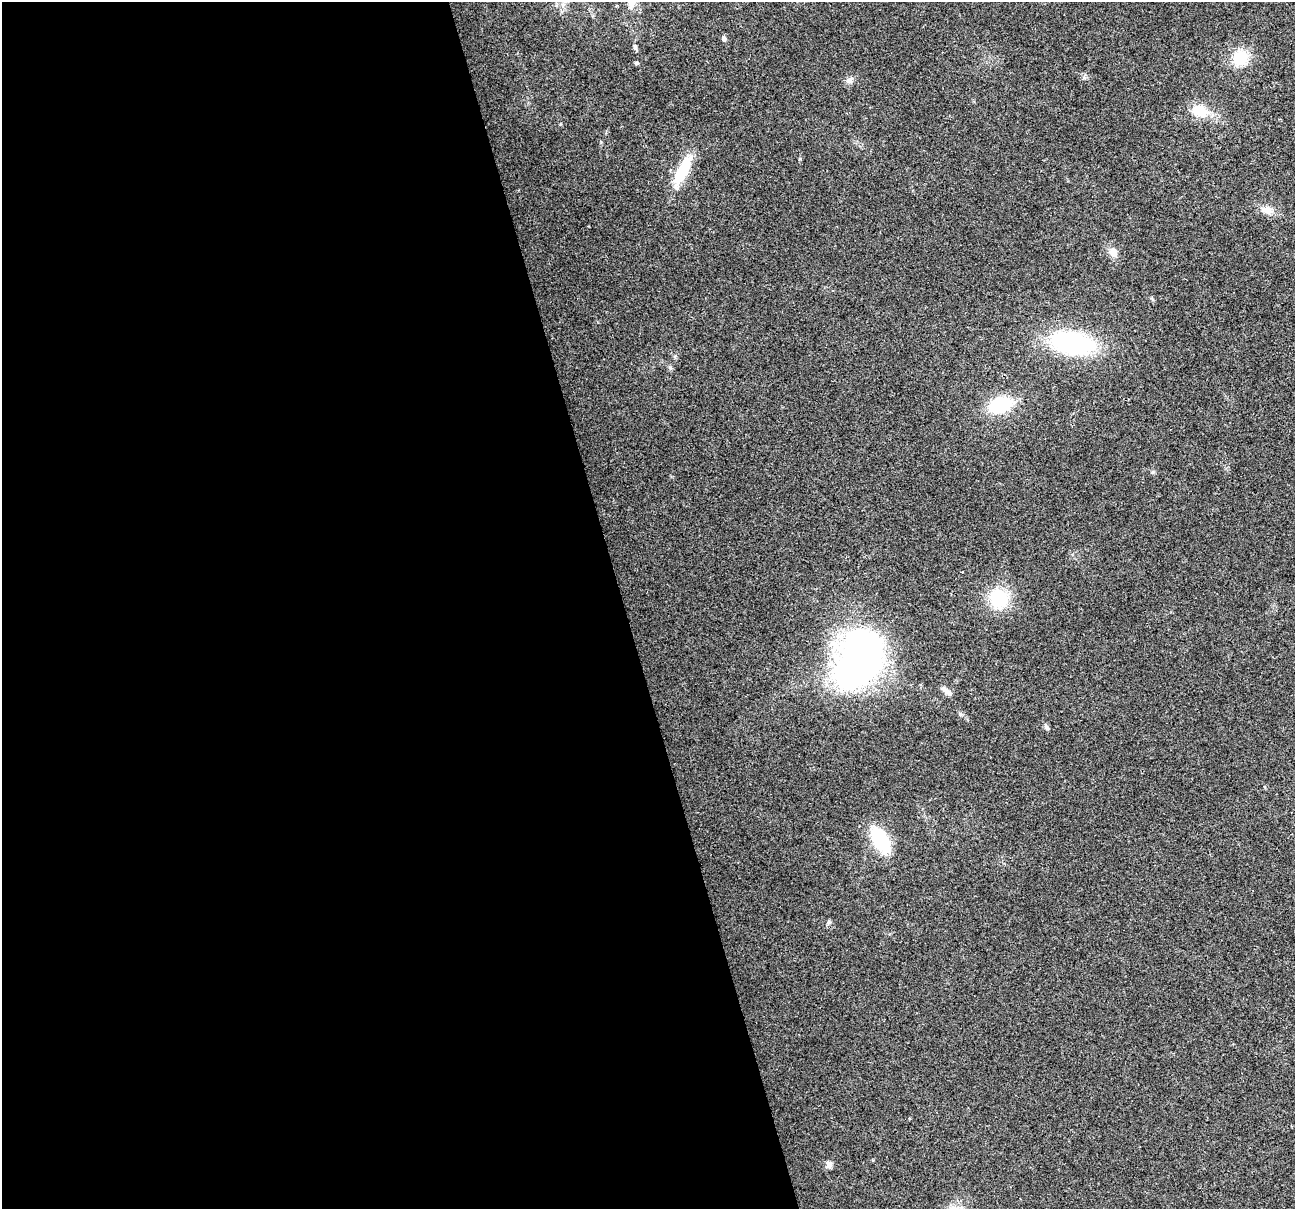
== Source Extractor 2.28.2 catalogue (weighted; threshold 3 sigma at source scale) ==
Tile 9 of 4 x 4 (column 1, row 3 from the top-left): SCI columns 1-1293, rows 1306-2512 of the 5173 x 4973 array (HDU 1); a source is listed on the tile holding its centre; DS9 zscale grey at full resolution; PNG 1297 x 1211 px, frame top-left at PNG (2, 2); no overlay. Shown black and unused: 48% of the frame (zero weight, under 2 of 3 exposures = <1% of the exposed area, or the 3 px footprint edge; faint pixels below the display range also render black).
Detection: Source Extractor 2.28.2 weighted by HDU 2 'WHT'; one run over the whole footprint, this tile lists its part. Background 0.0557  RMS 0.0074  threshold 0.0334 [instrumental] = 3 sigma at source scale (4.5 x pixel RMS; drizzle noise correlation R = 1.50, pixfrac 1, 0.0396/0.0396 arcsec/px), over >= 5 px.
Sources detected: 21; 1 inside a brighter object's white glare — not listed; the other 20 listed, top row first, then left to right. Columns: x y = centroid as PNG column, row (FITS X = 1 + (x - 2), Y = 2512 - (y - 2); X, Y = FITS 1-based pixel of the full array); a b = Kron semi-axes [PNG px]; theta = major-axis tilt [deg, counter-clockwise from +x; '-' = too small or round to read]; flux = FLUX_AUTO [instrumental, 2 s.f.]
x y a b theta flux
724 39 6 5 - 1.7
635 47 8 5 -71 1.5
1240 58 18 16 47 21
636 63 5 4 - 1.4
849 80 10 8 39 3.1
1200 111 21 14 -18 17
683 170 38 12 64 28
1267 210 14 11 -21 6.7
1113 252 11 9 -55 5.8
1072 343 38 20 -11 110
1000 405 16 10 18 65
962 572 3 2 - 0.69
999 598 23 22 - 33
863 648 42 32 4 210
947 691 15 6 -42 3.7
960 714 6 4 -71 1.1
1047 728 6 6 - 1.5
880 840 27 13 -60 47
829 922 6 5 - 1.2
829 1164 9 8 - 3.2
Unlisted compact peaks at least as high as the median listed source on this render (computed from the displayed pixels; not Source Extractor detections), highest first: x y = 1153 472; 1084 78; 560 124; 675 356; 601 142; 873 1160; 670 367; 1151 298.